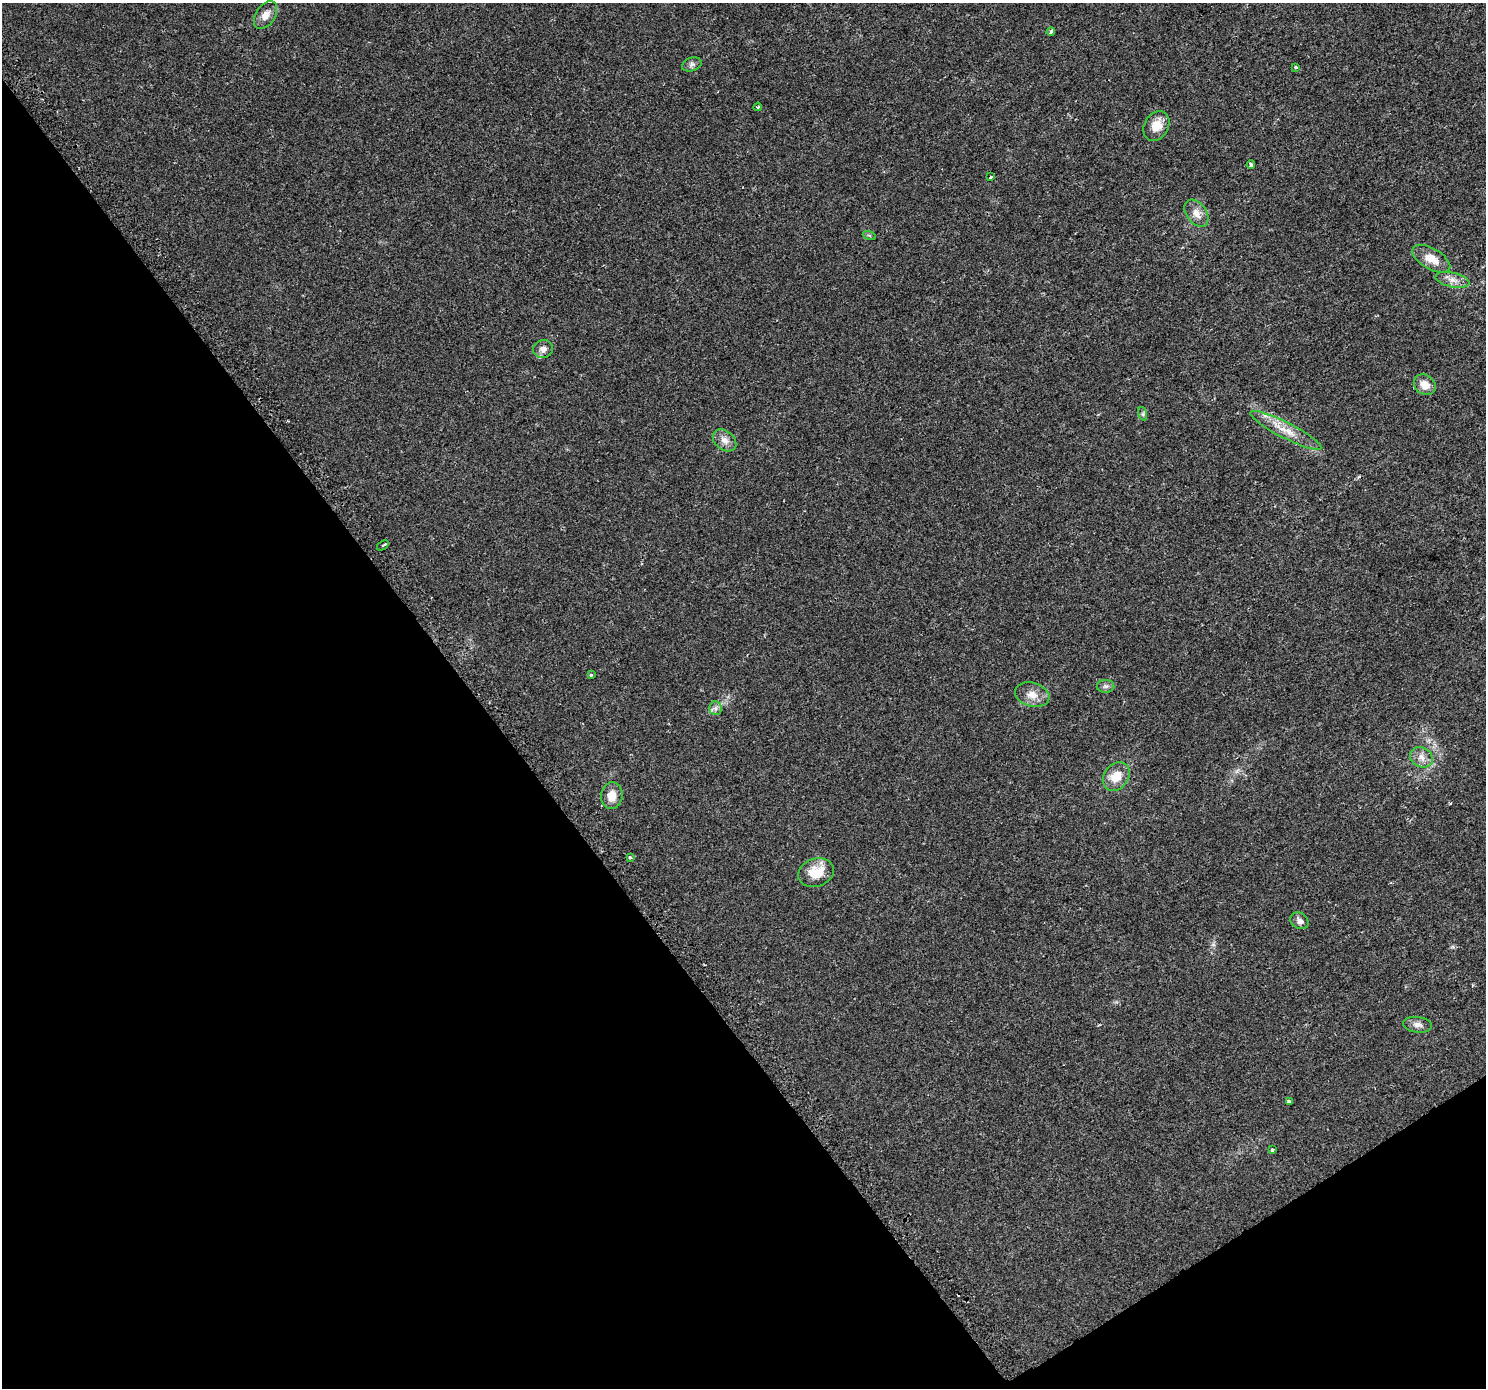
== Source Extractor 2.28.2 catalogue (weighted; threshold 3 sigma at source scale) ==
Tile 14 of 4 x 4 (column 2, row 4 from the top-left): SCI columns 1518-3001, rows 218-1603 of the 6001 x 5911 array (HDU 1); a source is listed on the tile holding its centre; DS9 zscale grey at full resolution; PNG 1488 x 1390 px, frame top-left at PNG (2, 3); each listed source drawn as its Kron ellipse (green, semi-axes under 4 px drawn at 4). Shown black and unused: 36% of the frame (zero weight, under 2 of 3 exposures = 2% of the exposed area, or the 3 px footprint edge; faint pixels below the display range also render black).
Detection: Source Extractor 2.28.2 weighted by HDU 2 'WHT'; one run over the whole footprint, this tile lists its part. Background 0.0184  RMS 0.0036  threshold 0.016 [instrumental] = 3 sigma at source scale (4.5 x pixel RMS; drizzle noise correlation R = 1.50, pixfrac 1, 0.0396/0.0396 arcsec/px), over >= 5 px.
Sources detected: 31; all 31 listed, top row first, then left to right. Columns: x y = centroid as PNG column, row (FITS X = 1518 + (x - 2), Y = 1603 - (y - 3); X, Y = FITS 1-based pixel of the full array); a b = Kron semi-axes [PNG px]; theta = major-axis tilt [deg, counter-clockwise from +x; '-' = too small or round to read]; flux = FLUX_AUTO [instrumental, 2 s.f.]
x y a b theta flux
265 15 15 9 56 2.8
1051 32 4 3 - 1
692 64 10 7 19 1.1
1296 67 3 3 - 0.84
758 107 4 3 - 0.44
1156 126 15 12 61 4.9
1251 165 4 3 - 0.67
991 177 3 3 - 1.4
1196 213 15 10 -54 3.1
869 235 6 4 -19 0.46
1431 259 21 10 -30 5.1
1452 280 17 7 -13 2.6
543 349 10 9 - 1.8
1425 385 11 9 -37 3.5
1143 414 7 4 -72 0.61
1286 430 39 8 -27 6.2
725 440 13 9 -40 2.4
383 545 6 2 36 0.54
591 675 3 3 - 0.55
1105 686 9 6 0 0.96
1032 695 17 12 -16 3.8
715 708 7 6 - 1.1
1421 757 12 9 -30 2.5
1116 776 15 12 52 5.7
612 796 13 10 83 4
630 857 3 3 - 0.49
816 873 18 14 19 7.2
1299 921 9 7 -35 1.4
1417 1025 14 7 -7 1.8
1289 1102 3 3 - 2.9
1272 1150 3 3 - 2.3